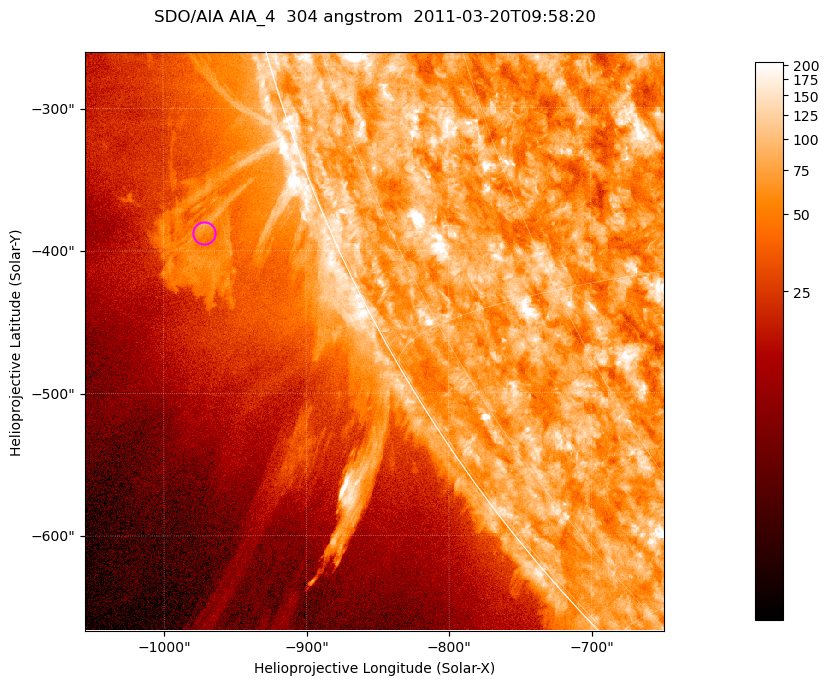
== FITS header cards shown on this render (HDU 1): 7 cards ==
TELESCOP= 'SDO/AIA '           / For AIA: SDO/AIA
INSTRUME= 'AIA_4   '           / For AIA: AIA_ATA1, AIA_ATA2, AIA_ATA3 or AIA_AT
WAVELNTH=                  304 / [angstrom] Wavelength
WAVEUNIT= 'angstrom'           / Wavelength unit: angstrom
DATE-OBS= '2011-03-20T09:58:20.127' / [ISO] Date when observation started; ISO 8
CTYPE1  = 'HPLN-TAN'           / CTYPE1; Typically HPLN
CTYPE2  = 'HPLT-TAN'           / CTYPE2; Typically HPLT

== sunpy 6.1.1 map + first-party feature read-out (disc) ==
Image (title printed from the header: SDO/AIA AIA_4  304 angstrom  2011-03-20T09:58:20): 677 x 677 px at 0.6 arcsec/px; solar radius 964 arcsec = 1606 px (partial field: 2.6% of the solar disc is inside the frame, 46% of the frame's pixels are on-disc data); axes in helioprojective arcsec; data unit not stated in the header (colour bar unlabelled)
Orientation: roll -0.132 deg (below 1 deg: not rotated)
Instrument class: DISC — disc imager (sunpy class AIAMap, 304 A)
Bright regions (active regions / flare kernels): reference = the on-disc median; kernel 5 px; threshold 5 sigma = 123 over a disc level ~73.6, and >= 1.15x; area >= 458 px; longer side >= 8 px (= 4.8 arcsec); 0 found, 0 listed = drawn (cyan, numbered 1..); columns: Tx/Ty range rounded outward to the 2 arcsec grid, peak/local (2 s.f.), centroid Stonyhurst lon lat
Off-limb structures (1.02-1.3 R_sun): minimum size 229 px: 7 found; the strongest spans PA ~110..115 deg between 1.02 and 1.13 R_sun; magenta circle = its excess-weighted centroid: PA ~110 deg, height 1.09 R_sun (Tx ~-972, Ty ~-388 arcsec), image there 2.2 x the reference